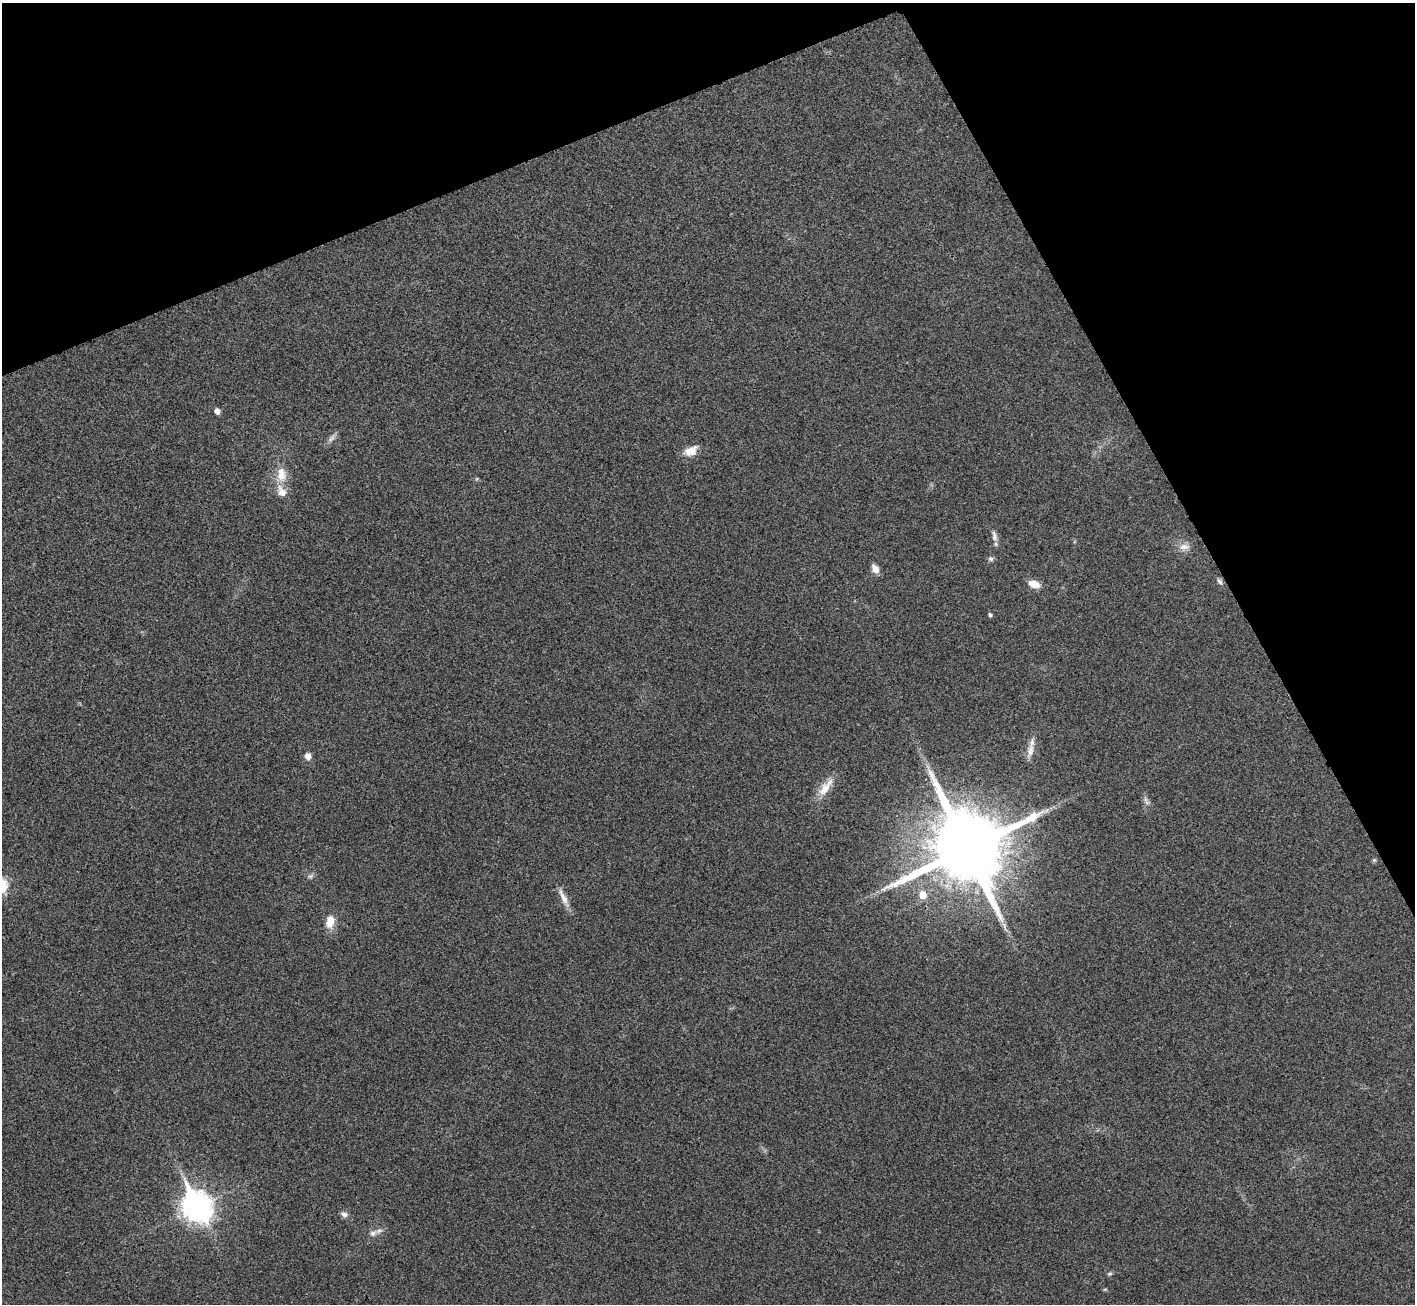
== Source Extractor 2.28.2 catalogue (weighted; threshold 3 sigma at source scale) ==
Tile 3 of 4 x 4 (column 3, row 1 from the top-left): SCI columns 2833-4245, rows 4064-5365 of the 5667 x 5657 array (HDU 1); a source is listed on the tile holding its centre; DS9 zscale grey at full resolution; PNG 1417 x 1306 px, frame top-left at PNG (2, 3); no overlay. Shown black and unused: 22% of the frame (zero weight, under 3 of 4 exposures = <1% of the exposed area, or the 3 px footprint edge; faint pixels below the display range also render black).
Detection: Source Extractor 2.28.2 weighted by HDU 2 'WHT'; one run over the whole footprint, this tile lists its part. Background 0.0505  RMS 0.0067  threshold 0.0303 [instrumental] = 3 sigma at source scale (4.5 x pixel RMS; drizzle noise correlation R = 1.50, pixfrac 1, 0.05/0.05 arcsec/px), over >= 5 px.
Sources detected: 29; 1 inside a brighter listed object's ellipse — not listed separately; the other 28 listed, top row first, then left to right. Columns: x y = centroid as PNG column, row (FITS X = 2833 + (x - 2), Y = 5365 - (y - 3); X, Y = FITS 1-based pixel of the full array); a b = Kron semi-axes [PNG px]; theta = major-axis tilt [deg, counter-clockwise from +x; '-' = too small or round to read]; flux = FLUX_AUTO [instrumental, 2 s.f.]
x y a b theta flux
217 411 5 5 - 4.3
332 438 16 6 49 3.2
691 451 17 10 25 8.6
281 475 23 15 88 13
476 479 6 3 70 0.71
994 536 16 7 -79 3.8
1184 547 16 9 2 5.5
991 559 7 6 - 1.9
875 569 10 7 -59 5.2
1220 581 9 6 -58 2
1034 584 11 7 -24 9.2
990 614 4 4 - 1.6
1030 750 23 9 79 6.6
308 756 8 7 - 4
825 787 30 11 52 11
1145 799 11 5 -57 2.3
967 848 22 21 - 9000
1374 860 6 6 - 1
310 876 9 5 27 1.9
923 895 8 7 - 9.6
563 898 29 7 -64 7
330 922 16 11 80 9.2
1004 925 10 5 -64 2.7
197 1206 12 9 -63 870
344 1214 10 7 -26 2.8
373 1233 12 9 29 4.1
1110 1274 7 5 17 1.2
1105 1289 6 3 18 0.68
Overlapping masked pixels (flux is a lower limit): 1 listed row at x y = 967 848